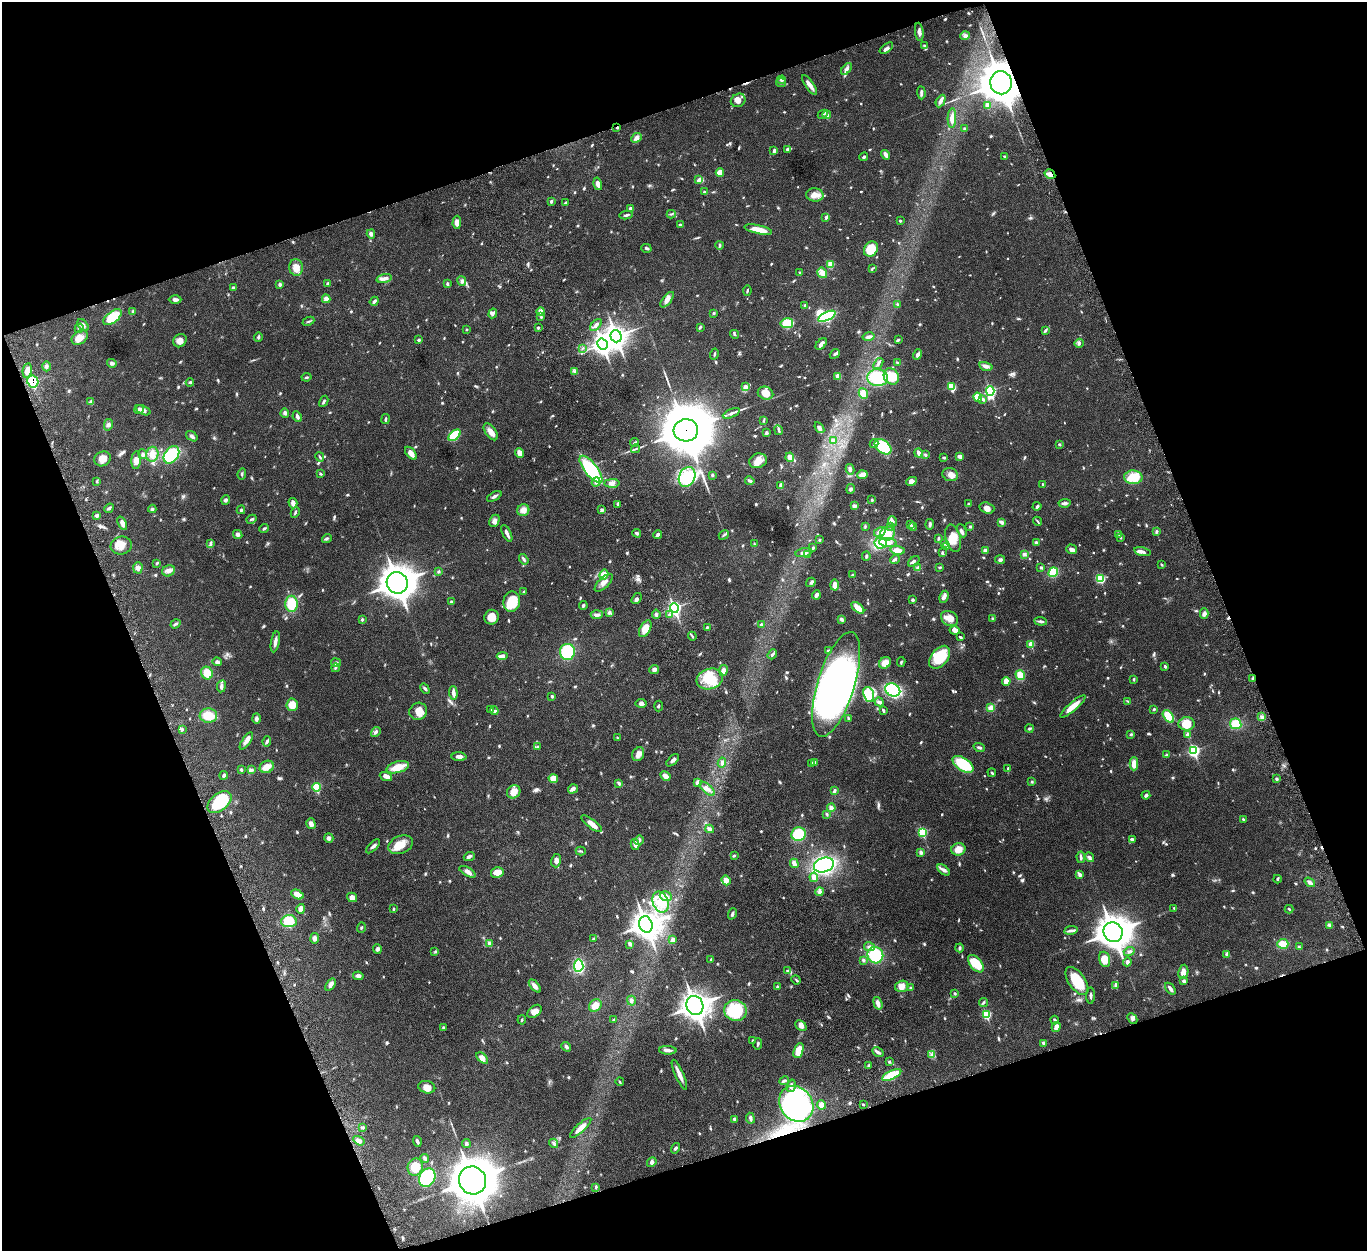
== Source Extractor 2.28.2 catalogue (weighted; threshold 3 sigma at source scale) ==
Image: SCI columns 111-5567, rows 332-5325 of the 5676 x 5537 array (HDU 1 of 3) = the unmasked area's bounding box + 8 px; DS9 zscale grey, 4 x 4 block average (1 PNG px = mean of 4 x 4 image px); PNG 1369 x 1253 px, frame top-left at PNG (2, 2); each listed source drawn as its Kron ellipse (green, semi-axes under 4 px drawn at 4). Shown black and unused: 39% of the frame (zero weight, under 5 of 10 exposures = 6% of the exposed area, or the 3 px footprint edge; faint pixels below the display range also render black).
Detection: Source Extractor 2.28.2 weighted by HDU 2 'WHT'. Background 0.0277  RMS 0.0018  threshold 0.00725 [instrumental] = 3 sigma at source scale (4.09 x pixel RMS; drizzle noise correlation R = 1.36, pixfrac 0.8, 0.05/0.05 arcsec/px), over >= 5 px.
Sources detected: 895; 2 too faint to see at this stretch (4 x 4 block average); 4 inside a brighter object's white glare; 1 cosmic-ray / hot-pixel residue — neither listed nor drawn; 6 coinciding with a brighter row at this scale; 41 inside a brighter listed object's ellipse — not listed separately; of the other 841, all 500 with FLUX_AUTO >= 1.04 (the completeness limit of this list) listed and drawn (341 fainter detections not listed), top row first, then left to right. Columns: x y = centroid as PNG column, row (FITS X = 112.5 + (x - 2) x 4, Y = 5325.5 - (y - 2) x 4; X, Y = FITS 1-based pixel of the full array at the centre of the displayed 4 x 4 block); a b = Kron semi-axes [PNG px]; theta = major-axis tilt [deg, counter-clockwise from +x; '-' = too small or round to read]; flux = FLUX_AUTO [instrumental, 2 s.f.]
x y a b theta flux
919 32 9 3 -82 3.6
965 36 5 4 - 2.5
924 45 3 3 - 1.3
886 48 7 3 35 3
846 69 7 4 49 3.5
781 80 4 2 - 1.9
781 83 5 3 - 1.7
1001 83 11 11 - 2500
810 85 11 3 -54 6.2
921 93 6 3 -86 2.2
738 100 8 6 31 5.6
941 101 7 4 64 3.9
987 105 2 2 - 8.9
823 114 5 2 - 1.3
827 115 4 3 - 2.2
952 118 10 4 88 7.7
617 127 3 2 - 1.2
964 128 3 2 - 1
636 138 5 4 - 3.6
787 149 2 2 - 2.2
774 151 4 2 - 3.1
886 155 5 3 - 5.8
1004 156 3 2 - 1.2
864 157 4 3 - 1.7
720 173 4 4 - 9.9
1050 174 6 4 -32 5
699 180 4 3 - 3.3
598 184 6 3 -75 5
705 192 4 2 - 2.3
815 195 8 6 -4 8.2
551 201 4 3 - 1.3
566 203 3 2 - 1.9
631 208 4 3 - 2.6
671 214 4 2 - 1.2
626 215 6 2 11 2.2
826 217 3 2 - 2.5
900 221 2 2 - 1.6
457 222 6 4 88 5.8
680 225 4 2 - 2.2
758 229 14 4 -11 14
371 234 4 4 - 2.9
720 245 4 3 - 1.8
646 248 5 3 - 1.9
871 249 8 6 55 20
831 265 4 3 - 13
296 267 8 6 -81 9.3
872 268 4 2 - 1.1
800 273 3 2 - 1.2
822 273 5 4 - 7.3
384 278 7 4 15 3.7
462 281 5 4 - 2.9
328 283 4 3 - 1.5
447 284 4 2 - 1.6
280 285 3 2 - 2.5
233 288 4 2 - 1.1
747 291 5 2 - 1.2
175 299 6 4 0 3.3
326 299 4 4 - 4.5
667 300 9 4 52 6.1
374 301 5 2 - 2.7
897 304 3 2 - 1.1
805 306 3 2 - 1.5
133 311 3 3 - 1.1
541 312 4 4 - 6.1
493 313 5 2 - 2.8
714 313 2 2 - 2.1
827 316 9 4 25 78
112 317 11 5 38 30
541 317 3 2 - 1.5
308 321 6 2 25 1.3
787 323 6 5 - 26
83 325 7 4 -50 3.7
596 325 7 3 47 2.7
700 327 4 3 - 1.2
79 328 5 2 - 1.5
538 328 3 2 - 1.7
467 329 3 2 - 1.2
1045 330 4 3 - 1.7
734 334 4 2 - 1.3
616 336 6 5 - 470
258 337 4 2 - 1.5
868 337 6 2 12 3.8
80 338 9 6 33 8.4
419 340 4 3 - 1.4
898 340 4 2 - 1.3
180 341 7 6 - 5.6
1079 343 5 3 - 2.1
602 344 6 5 - 310
821 344 7 2 47 6.4
583 348 3 3 - 1.1
714 354 6 2 74 1.3
835 354 5 3 - 2
918 354 5 3 - 3.4
897 362 3 3 - 1.1
112 363 5 3 - 2.9
878 363 6 3 53 2
46 366 5 3 - 2.1
986 366 7 3 -15 4.2
27 370 7 4 80 7
575 371 3 2 - 1.4
838 376 4 3 - 10
891 376 8 7 - 14
307 377 5 2 - 1.2
877 378 10 8 -5 38
33 382 6 5 - 34
190 382 4 3 - 1.4
951 386 4 2 - 28
745 387 4 3 - 4.7
990 391 4 3 - 110
765 393 8 6 -22 9.7
863 394 5 4 - 8.2
978 397 5 3 - 12
983 399 4 3 - 3.1
91 401 3 3 - 1.5
324 401 6 2 62 1.7
139 409 5 3 - 4.1
143 410 8 4 -25 3.9
285 413 4 4 - 2.4
731 413 9 3 24 3.5
297 417 5 3 - 2.4
385 419 5 2 - 1.5
764 420 4 2 - 1.1
108 425 5 4 - 2.9
819 428 6 3 -55 3.7
686 430 12 11 - 7000
779 430 5 2 - 1.7
491 432 10 5 -54 7.7
766 433 4 3 - 1.9
454 435 7 4 41 34
192 436 6 3 -36 2.8
833 441 4 3 - 2.6
635 442 4 2 - 1.1
874 444 4 3 - 2.2
1059 444 3 2 - 1.1
883 447 9 6 -39 45
636 449 4 2 - 1.1
411 453 7 4 -49 6.7
519 453 5 4 - 6.2
919 453 4 3 - 6
143 454 5 3 - 2.2
152 454 7 6 - 7.3
171 455 10 7 56 47
925 455 3 3 - 1.8
960 456 3 3 - 4.9
320 457 5 2 - 1.2
790 457 4 4 - 4.9
944 457 4 3 - 1.4
103 459 8 7 - 7.8
136 460 9 5 85 6.4
758 461 9 7 20 11
591 469 16 6 -51 72
850 469 5 3 - 2.6
242 474 6 2 84 1.4
320 474 4 2 - 1.1
712 475 3 3 - 1.5
862 475 5 4 - 6.7
950 475 8 6 -18 6.4
687 477 10 8 65 49
1133 477 9 7 -2 27
97 481 4 2 - 1.2
750 481 5 3 - 2.8
911 481 5 4 - 4.7
596 482 4 4 - 3.8
612 483 7 4 1 4.6
1043 484 3 2 - 1.1
780 485 3 2 - 2.3
850 489 5 3 - 1.9
494 496 8 3 31 2.8
226 500 5 3 - 2
872 500 3 2 - 1.4
293 503 5 3 - 5
1065 503 6 3 8 3.2
618 504 3 3 - 1.2
969 504 3 3 - 1.7
854 506 3 3 - 3.2
1037 506 4 3 - 1.5
109 508 5 2 - 1.9
987 508 7 5 -19 5.8
152 509 4 3 - 1.5
241 510 4 3 - 1.6
523 510 6 5 - 7.1
602 510 3 2 - 2
295 512 5 2 - 1.5
97 516 4 3 - 1.8
251 519 5 2 - 1.3
494 521 6 4 64 4
893 521 5 4 - 2.4
1037 521 5 2 - 1.1
1001 522 4 4 - 2.4
122 523 7 3 -65 5.3
910 524 3 3 - 2.3
930 524 5 2 - 2.4
865 526 4 2 - 1.1
891 526 2 2 - 2.8
970 526 3 2 - 1.5
913 527 4 3 - 1.6
264 528 5 2 - 1.3
962 531 7 2 -66 2
1156 531 3 3 - 1.7
880 532 6 4 31 5.1
507 533 9 2 -64 3.9
637 533 4 3 - 2.9
238 534 5 4 - 2.5
887 534 7 6 - 10
658 535 4 3 - 3
724 535 5 2 - 1.4
1119 535 3 3 - 1.3
938 538 3 2 - 2.4
953 538 14 7 -76 11
1120 538 4 3 - 1.3
327 539 5 3 - 1.6
819 540 2 2 - 1.4
1036 542 3 3 - 1.6
211 543 3 2 - 1.2
881 543 6 5 - 13
888 543 9 4 -6 5.5
944 543 3 2 - 1.4
754 544 4 2 - 1.2
121 546 10 9 - 11
946 546 3 2 - 1.1
813 548 3 2 - 1.8
1072 549 5 4 - 3.7
897 550 7 4 -8 9.3
985 550 3 3 - 3.4
942 552 3 2 - 1.2
1142 552 8 4 -13 4.2
804 553 8 3 11 6.2
1024 554 4 3 - 2.4
808 555 3 2 - 1.5
866 556 5 3 - 1.6
524 559 5 3 - 1.9
895 559 5 3 - 1.8
1000 560 5 3 - 2.1
914 561 6 3 41 1.7
157 563 4 2 - 1.1
1162 565 3 2 - 1.4
940 567 3 3 - 1.1
138 568 6 4 86 3.1
918 568 4 3 - 3.5
1041 568 3 3 - 1.7
169 571 6 5 - 4.5
438 572 3 3 - 1.3
1053 572 5 4 - 22
604 575 5 4 - 11
853 575 3 3 - 1.3
1100 578 4 4 - 36
811 582 5 3 - 1.8
397 583 11 10 - 1100
604 583 11 5 44 5.9
834 585 5 3 - 8
524 592 4 2 - 1.9
816 595 5 3 - 3.4
944 597 6 3 62 5.3
637 599 6 3 54 2.3
912 600 3 2 - 2
451 602 3 2 - 1.3
512 602 10 8 79 29
292 604 8 6 -89 27
583 606 4 3 - 1.7
674 608 4 3 - 140
858 608 7 3 -41 12
609 612 3 3 - 2
656 614 4 3 - 1.8
1204 614 5 4 - 2.9
597 615 6 3 3 3.3
669 615 3 3 - 1.6
491 617 7 7 - 11
949 618 9 7 -33 11
362 619 3 3 - 1.6
841 619 4 3 - 2.5
992 619 3 2 - 1.9
1041 621 6 2 -6 2.9
175 624 5 3 - 2
761 624 3 2 - 1.1
707 627 3 2 - 1.2
645 629 9 5 62 14
955 630 5 3 - 6
692 636 4 2 - 1.2
960 637 3 2 - 1.6
275 642 11 2 80 5.4
1031 644 2 2 - 18
828 651 4 3 - 2.8
567 652 8 7 - 67
772 654 5 2 - 1.8
502 656 5 3 - 4.7
940 657 13 8 51 36
217 662 5 4 - 2.4
901 662 5 2 - 1.3
336 663 5 3 - 1.9
885 663 6 5 - 8.1
1165 666 3 2 - 1.8
335 668 4 2 - 1.4
654 669 5 4 - 3.5
723 670 5 4 - 5.1
207 673 6 5 - 14
1020 675 5 3 - 16
1253 678 3 2 - 1.7
710 679 13 10 18 29
1134 679 3 2 - 1.1
1006 681 4 3 - 11
836 684 54 18 73 220
221 686 6 3 81 3.3
425 689 6 3 -59 1.8
893 690 8 6 -27 100
453 693 7 3 -86 4.8
869 694 8 5 -69 11
552 696 3 3 - 1.4
1128 701 4 2 - 1.1
879 702 4 3 - 1.9
641 703 5 4 - 2.8
292 705 6 6 - 11
659 706 5 2 - 1.2
1073 706 16 3 41 14
991 708 4 3 - 7.5
1154 709 3 2 - 1.3
490 710 3 3 - 1.1
883 710 4 2 - 1.9
418 711 9 8 - 9.8
494 711 4 2 - 1.3
208 716 9 7 -3 19
1168 716 7 4 -52 24
1261 717 4 3 - 2
848 718 3 2 - 1.3
256 719 5 3 - 3.1
1186 724 8 6 5 16
1236 724 6 5 - 20
182 729 3 2 - 1
1029 729 4 2 - 1.8
376 732 5 3 - 2.6
1131 734 3 3 - 1.3
1187 735 4 3 - 2.9
617 738 4 2 - 1.2
246 741 10 4 56 5
267 741 5 3 - 1.8
538 747 3 3 - 1.5
979 747 6 2 -17 2.1
1194 751 4 3 - 95
638 754 7 5 64 5.4
1167 755 4 2 - 1.2
459 757 7 3 -2 4.9
673 760 8 3 43 3.2
814 762 3 2 - 1.6
722 763 5 4 - 2.7
812 763 3 2 - 1.1
963 764 12 6 -33 40
1134 764 6 3 -90 9.6
267 767 7 6 - 9.3
398 767 11 5 15 17
1008 768 3 2 - 1.6
241 770 3 3 - 1.4
252 770 3 2 - 1.2
992 773 4 2 - 1.2
224 775 4 3 - 1.6
386 776 6 3 -19 5.5
665 776 5 3 - 6.4
553 779 5 4 - 15
1276 779 3 3 - 1.6
1032 782 3 3 - 1.1
619 783 4 3 - 1.9
698 783 4 3 - 6.3
317 787 4 3 - 24
573 789 5 4 - 3.9
707 789 9 4 -42 5.2
834 791 3 3 - 2.2
514 792 7 6 - 9.9
1146 795 4 2 - 2.4
219 802 14 8 40 53
831 808 4 3 - 4
827 814 4 2 - 1.4
1243 819 4 2 - 1.1
311 824 5 4 - 3.9
592 824 12 4 -37 8.1
710 829 4 4 - 1.8
922 832 3 3 - 43
799 834 7 7 - 34
329 838 5 4 - 3
1132 839 4 3 - 1.9
639 840 5 3 - 2.1
635 844 5 3 - 5
401 845 13 8 22 13
373 846 9 3 45 3
958 849 7 6 - 8.5
581 851 5 2 - 1.2
921 853 4 3 - 2.8
469 856 5 3 - 2.6
734 856 4 3 - 1.2
1081 857 6 3 -87 2.2
1089 857 5 3 - 2.5
556 861 6 5 - 3.5
794 863 5 3 - 6.3
824 865 10 7 19 150
944 870 7 3 -40 3.5
467 872 9 4 -30 4.2
497 872 6 5 - 9.4
1080 875 4 3 - 2.7
814 877 4 3 - 5.9
1277 879 4 2 - 1.1
726 880 5 4 - 6
1310 882 6 2 -35 3.6
820 892 4 3 - 2.6
297 894 7 4 -27 9.5
666 896 6 5 - 4.5
352 897 5 4 - 5.3
661 902 11 7 -67 14
1174 908 3 2 - 1.2
301 909 5 4 - 5.1
394 909 3 2 - 1.1
1289 909 4 2 - 1.3
732 914 6 3 70 2
289 921 8 6 3 23
646 924 8 6 -71 680
1330 925 4 3 - 1.6
361 928 5 2 - 1.2
1071 930 7 3 9 3
1113 932 10 9 - 1300
315 938 5 3 - 3.6
594 939 4 2 - 1.1
673 940 3 2 - 6.3
490 944 4 3 - 4.7
630 944 3 3 - 2.3
1283 944 5 5 - 12
869 947 6 4 -11 3.1
1299 947 4 2 - 1.2
960 948 4 3 - 2.1
377 949 5 4 - 2.3
1129 951 5 3 - 2
435 952 4 3 - 1.2
875 955 8 8 - 47
1226 955 4 4 - 2
1104 959 8 5 -73 9.9
711 960 4 2 - 1.7
863 960 4 3 - 2
1127 962 4 3 - 2.6
976 964 10 5 -50 22
579 966 6 4 85 82
787 971 3 3 - 1.2
1183 972 7 5 82 6.1
358 976 5 4 - 3.3
796 980 5 2 - 1.2
1077 981 16 8 -55 35
1184 981 3 3 - 2.4
331 985 7 3 54 4.4
1116 985 3 2 - 1.2
535 986 8 3 -49 5.2
902 986 7 5 17 6.9
778 987 3 3 - 1.8
911 988 2 2 - 1.7
1170 989 7 2 -53 3.9
955 994 4 2 - 1.1
1091 996 8 2 88 1.9
631 1001 5 4 - 2.6
878 1003 6 4 -72 5.3
983 1003 4 2 - 1.4
595 1005 7 5 45 11
695 1005 10 8 -71 660
735 1010 11 10 - 45
534 1011 8 5 42 7.7
986 1014 4 3 - 34
1132 1018 6 4 -46 3.2
522 1020 4 2 - 1.2
614 1020 4 3 - 1.3
1054 1020 4 3 - 1.3
801 1025 6 4 -43 5.4
1056 1027 5 3 - 4.9
443 1028 3 2 - 1.4
753 1041 3 3 - 1.2
1044 1043 3 3 - 2
758 1044 6 2 78 1.7
566 1047 5 3 - 2.3
668 1050 9 3 -2 3.7
799 1051 8 4 69 16
878 1052 6 3 -31 2.6
932 1054 3 3 - 1.9
482 1058 7 3 -42 6.2
889 1061 3 2 - 1.4
869 1065 3 2 - 1.3
679 1075 16 3 -66 7.4
892 1075 10 4 26 28
784 1081 5 3 - 1.9
620 1082 4 2 - 1.1
791 1086 6 4 74 3.7
427 1087 8 6 -13 8
796 1104 19 16 -54 180
822 1105 4 4 - 8.2
863 1105 2 2 - 1.4
750 1118 5 2 - 3.3
735 1119 4 4 - 2.4
363 1127 4 2 - 1.4
581 1128 14 3 43 7.6
359 1141 6 3 -33 3.5
417 1141 5 2 - 2.6
554 1143 5 3 - 2.3
466 1144 4 3 - 1.8
675 1148 5 3 - 1.8
425 1158 4 3 - 2.1
652 1162 5 3 - 3.1
415 1167 9 7 73 21
427 1178 10 7 60 59
472 1180 14 13 - 2600
596 1187 4 2 - 1.2
Overlapping masked pixels (flux is a lower limit): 6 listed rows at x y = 1001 83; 617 127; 1050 174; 33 382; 686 430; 1253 678
Diffuse or blended objects may show on this block-average render without a row.